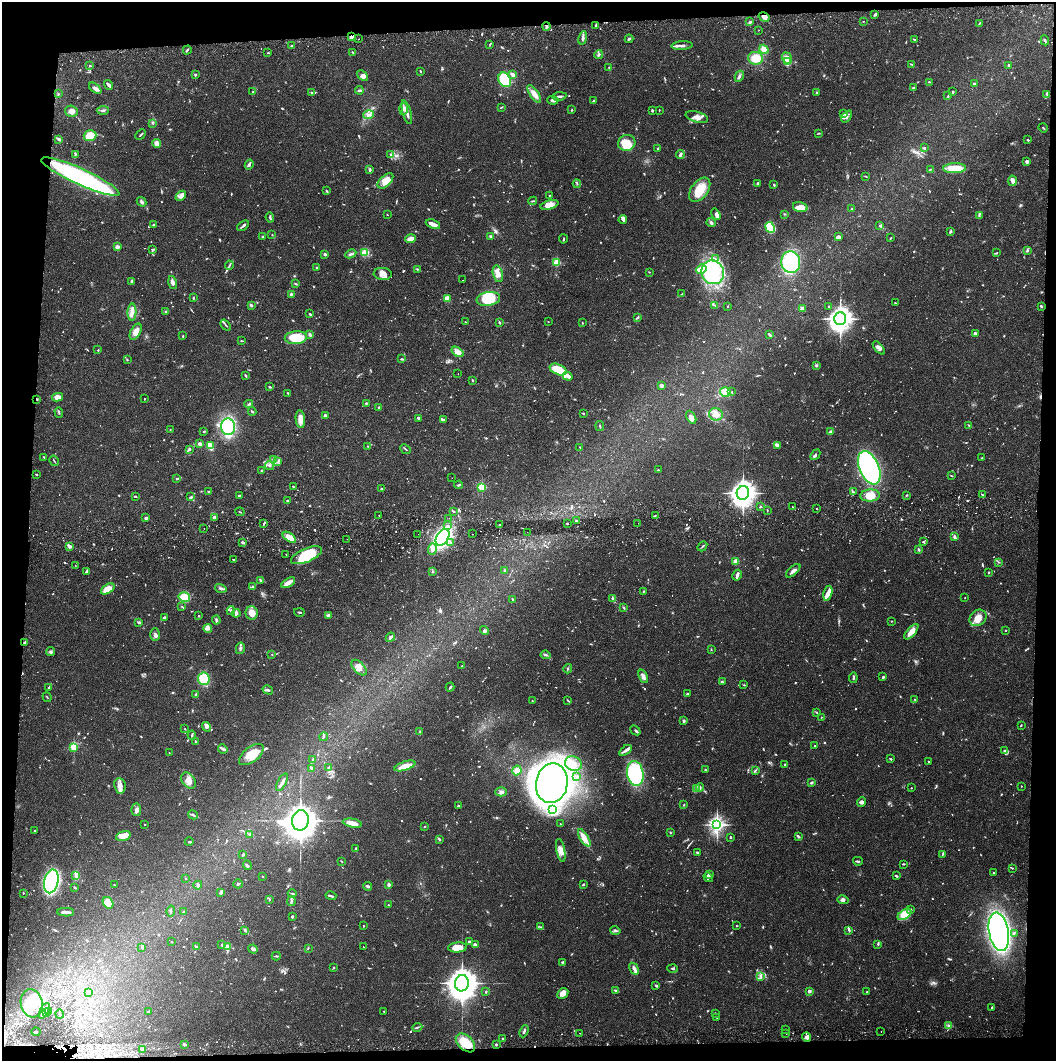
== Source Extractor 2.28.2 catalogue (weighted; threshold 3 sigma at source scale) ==
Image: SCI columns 7-4222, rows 65-4300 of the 4229 x 4358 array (HDU 1 of 3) = the unmasked area's bounding box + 8 px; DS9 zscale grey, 4 x 4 block average (1 PNG px = mean of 4 x 4 image px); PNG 1058 x 1063 px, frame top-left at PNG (2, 2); each listed source drawn as its Kron ellipse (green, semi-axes under 4 px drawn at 4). Shown black and unused: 8% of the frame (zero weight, under 2 of 3 exposures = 3% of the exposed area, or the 3 px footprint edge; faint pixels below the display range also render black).
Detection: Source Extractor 2.28.2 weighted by HDU 2 'WHT'. Background 0.068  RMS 0.0049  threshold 0.0221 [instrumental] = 3 sigma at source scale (4.5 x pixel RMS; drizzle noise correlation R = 1.50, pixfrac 1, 0.05/0.05 arcsec/px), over >= 5 px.
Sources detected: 1300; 33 too faint to see at this stretch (4 x 4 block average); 9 inside a brighter object's white glare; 10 cosmic-ray / hot-pixel residue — neither listed nor drawn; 34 coinciding with a brighter row at this scale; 80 inside a brighter listed object's ellipse — not listed separately; of the other 1134, all 500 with FLUX_AUTO >= 1.95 (the completeness limit of this list) listed and drawn (634 fainter detections not listed), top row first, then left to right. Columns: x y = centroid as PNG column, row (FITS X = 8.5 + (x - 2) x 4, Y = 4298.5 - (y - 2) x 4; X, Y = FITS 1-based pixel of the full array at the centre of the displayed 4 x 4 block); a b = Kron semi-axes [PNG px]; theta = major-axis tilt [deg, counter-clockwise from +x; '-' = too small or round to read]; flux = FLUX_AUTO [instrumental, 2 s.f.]
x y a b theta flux
875 14 4 2 - 4.9
764 17 6 4 -30 15
863 21 2 2 - 2.4
750 22 2 2 - 5.6
980 23 3 2 - 2.2
596 25 4 2 - 4.5
546 26 4 2 - 5.5
758 30 2 2 - 2
351 37 4 3 - 12
583 38 7 3 78 8.1
359 39 2 2 - 4.2
629 39 4 2 - 4.3
914 39 3 2 - 2.8
1045 40 5 2 - 4.5
490 44 3 2 - 2.1
291 46 2 2 - 2.9
682 46 10 3 4 9.7
764 49 5 4 - 22
187 50 4 2 - 3.4
352 52 3 2 - 2.2
268 53 3 2 - 2.5
599 54 4 2 - 7.2
756 58 7 6 - 61
787 58 6 5 - 21
787 62 3 2 - 97
911 64 4 2 - 3.4
1008 65 4 2 - 4
90 66 2 2 - 3.5
609 67 2 2 - 2.6
420 71 3 2 - 2.6
195 75 3 2 - 4.3
513 75 4 2 - 14
363 76 6 4 -42 11
739 76 6 3 62 7
505 80 8 6 -62 130
929 82 2 2 - 3.1
974 84 2 2 - 9.4
108 85 5 2 - 10
95 88 7 4 -40 9.1
913 88 3 3 - 3.3
359 90 4 2 - 7.1
953 91 2 2 - 3.1
252 92 3 2 - 3
817 92 3 2 - 2.7
312 93 3 2 - 2.3
58 94 3 2 - 2.2
534 94 10 4 -54 26
1047 94 3 2 - 4
559 96 7 2 9 6.1
948 96 3 2 - 2.8
553 100 6 3 -5 7.5
593 101 3 2 - 4
501 107 3 2 - 2.7
404 109 6 3 86 9.4
103 110 6 3 3 5.4
572 110 2 2 - 2.7
652 110 4 2 - 3.2
659 110 2 2 - 2.2
72 111 6 5 - 15
407 112 12 2 -74 17
844 114 4 3 - 5.5
368 115 5 4 - 12
847 116 7 2 49 7.1
697 117 11 5 -14 22
153 123 2 2 - 2.5
1043 128 5 2 - 2.3
818 133 4 2 - 2.6
141 135 6 2 44 4
90 136 6 5 - 66
59 139 4 2 - 7.6
1028 140 3 2 - 2.5
157 143 4 3 - 25
627 143 9 8 - 85
924 148 3 2 - 3.6
657 149 3 2 - 3.4
75 154 3 2 - 3.4
391 155 4 3 - 4.4
680 155 4 2 - 10
1027 161 3 2 - 12
249 164 5 2 - 9.3
954 168 11 5 1 68
930 169 3 2 - 2.5
370 170 3 2 - 5.8
866 176 2 2 - 2.3
80 177 43 8 -24 660
385 181 9 5 43 35
1012 181 5 3 - 13
758 183 2 2 - 7
577 184 4 2 - 3.1
774 185 3 2 - 3.1
700 190 14 8 53 72
326 191 2 2 - 2.8
550 195 3 2 - 1.9
181 196 6 4 43 11
533 201 4 2 - 4.9
142 202 5 3 - 6.5
549 205 9 4 15 27
800 207 7 5 -17 40
852 209 4 2 - 2.6
716 214 6 4 -58 10
784 214 3 2 - 2.2
387 215 2 2 - 2.5
979 216 3 2 - 3.2
270 217 5 2 - 5.8
623 220 4 4 - 8.7
711 223 5 3 - 6.8
433 224 7 2 -20 31
154 225 3 2 - 3.7
243 226 7 2 38 6.8
879 226 3 2 - 2.4
770 227 5 4 - 140
950 231 4 3 - 3.5
272 235 3 2 - 2
491 236 4 2 - 3.8
262 237 3 2 - 2.5
839 237 4 3 - 10
890 238 3 2 - 2.2
411 239 5 3 - 27
563 239 4 2 - 2.3
117 247 2 2 - 69
152 249 4 2 - 2.9
1027 250 4 2 - 4.7
364 252 3 2 - 51
996 253 3 2 - 3.3
325 254 2 2 - 7.7
351 254 6 3 26 6.6
715 259 2 2 - 2.7
791 262 11 9 -78 360
556 263 2 2 - 180
229 265 5 2 - 4.9
317 268 2 2 - 2.6
417 269 3 2 - 3.1
701 269 5 4 - 25
649 272 2 2 - 2.2
713 272 12 11 - 130
383 274 9 6 -5 20
498 274 8 5 -75 22
462 280 2 2 - 5.4
132 281 3 2 - 8.8
173 283 7 3 -75 12
296 284 3 2 - 2.7
291 294 3 3 - 5.4
682 294 3 2 - 2.6
193 298 4 2 - 3.4
447 299 4 3 - 36
488 299 12 7 9 130
895 303 3 2 - 3.5
251 305 3 2 - 7.1
715 305 4 2 - 3.9
728 306 2 2 - 8.1
1041 306 4 2 - 2.9
829 307 2 2 - 6
802 309 2 2 - 67
132 312 8 4 87 18
166 312 3 3 - 3.4
310 314 2 2 - 2.2
637 317 4 2 - 4.6
840 319 6 6 - 1700
465 322 2 2 - 4.2
499 322 3 2 - 3.7
548 322 2 2 - 2.8
582 323 3 2 - 2.3
226 325 6 2 -51 3.9
136 332 9 5 61 23
310 334 3 2 - 6.4
975 334 3 3 - 16
770 335 3 2 - 7.7
183 336 3 2 - 2.2
296 338 11 6 4 100
241 341 3 2 - 3.1
879 348 8 4 -47 12
98 350 2 2 - 4
458 352 6 3 -36 24
402 359 4 2 - 4.1
127 360 2 2 - 3.1
816 365 3 3 - 3.6
558 370 9 5 -23 68
458 374 2 2 - 2.4
245 375 4 2 - 2.9
568 376 5 3 - 17
472 380 2 2 - 3.4
661 386 2 2 - 16
270 387 3 2 - 3.1
725 392 5 5 - 18
732 392 2 2 - 2.3
288 393 3 2 - 4.2
57 397 5 4 - 21
37 399 2 2 - 3.1
144 399 2 2 - 2.3
366 403 2 2 - 3.8
249 404 4 3 - 4.8
379 407 2 2 - 2.9
252 411 4 2 - 4.1
59 412 5 2 - 3.6
584 414 2 2 - 2.3
716 414 7 6 - 24
325 415 3 2 - 4.8
691 417 7 3 -61 14
418 418 3 2 - 6.9
300 419 9 4 -84 24
443 420 4 2 - 3.4
969 425 2 2 - 2
600 426 5 2 - 2.6
228 427 8 7 - 220
170 430 2 2 - 2.2
204 431 2 2 - 2.8
830 432 3 2 - 10
199 444 4 3 - 7.9
777 445 4 2 - 17
210 446 4 2 - 41
367 446 3 2 - 2
580 447 3 2 - 3
189 449 4 3 - 5.7
405 449 6 2 -41 3.3
815 455 6 2 47 5.1
44 457 3 2 - 2
982 458 3 2 - 2.1
274 460 2 2 - 2.4
54 461 5 2 - 2.7
278 462 3 2 - 2.2
269 466 4 2 - 5.3
869 468 17 9 -67 760
261 470 2 2 - 2.1
658 470 2 2 - 2.2
36 474 3 2 - 2.1
951 476 4 2 - 2.7
177 478 3 2 - 3.2
452 478 2 2 - 2.5
459 485 4 2 - 3.6
293 486 2 2 - 2.8
482 487 2 2 - 260
381 489 2 2 - 4.2
209 492 3 2 - 3.5
853 492 3 2 - 2.5
743 493 7 6 - 2000
239 495 2 2 - 4.4
870 495 10 6 5 41
906 495 2 2 - 4.8
983 495 3 2 - 3.6
135 496 3 2 - 3.2
191 497 3 2 - 4.3
287 501 3 2 - 3
761 507 3 2 - 3.2
792 507 2 2 - 3.2
817 508 2 2 - 3
454 511 2 2 - 2.1
767 511 3 2 - 2
240 512 4 2 - 2.1
379 515 2 2 - 4.7
655 515 3 2 - 2.3
214 517 2 2 - 45
146 518 4 3 - 4.3
449 518 2 2 - 2
576 521 2 2 - 2.5
264 523 4 2 - 3.8
638 523 2 2 - 2
567 524 2 2 - 4.2
499 525 2 2 - 3.7
447 526 2 2 - 2.2
204 528 2 2 - 6.4
527 532 2 2 - 3
418 534 2 2 - 5
472 534 2 2 - 2.3
289 537 8 4 -35 34
443 537 9 6 58 540
954 537 4 2 - 7.6
347 539 2 2 - 2.1
243 542 3 2 - 12
923 542 3 2 - 3.7
450 543 2 2 - 4.4
702 546 5 2 - 3.5
69 547 4 3 - 5.7
432 549 6 4 86 15
919 550 2 2 - 12
286 554 2 2 - 3.2
306 555 16 7 23 140
233 560 2 2 - 2.8
736 561 3 3 - 27
999 562 3 2 - 2.5
75 565 2 2 - 2
505 570 3 2 - 4.7
87 571 4 2 - 7.6
433 571 4 2 - 3.4
793 571 9 2 41 13
989 573 2 2 - 2.8
737 575 6 3 59 6.7
260 580 3 2 - 4.6
288 583 7 2 31 31
253 587 3 2 - 5.6
221 588 6 3 -16 8
108 589 7 4 33 43
644 591 3 2 - 2.4
828 593 8 4 76 14
184 597 6 5 - 67
612 598 3 2 - 5.2
965 598 2 2 - 3.5
513 599 3 2 - 3.4
182 607 4 2 - 2.5
624 608 3 2 - 3.1
231 610 4 2 - 4.1
299 612 5 2 - 3.7
236 613 4 3 - 6.7
252 613 7 6 - 34
328 615 3 3 - 8.7
199 616 2 2 - 9.4
164 617 2 2 - 6.6
978 618 9 7 41 31
216 620 4 2 - 6.6
891 621 2 2 - 2
138 623 3 2 - 4.4
208 629 4 3 - 7.1
1005 630 2 2 - 6.2
484 631 5 3 - 5.8
911 632 9 3 50 36
155 635 6 4 89 9.4
390 637 5 2 - 7.9
25 642 3 2 - 5.1
240 648 6 2 77 5.3
711 650 2 2 - 2.1
51 651 4 2 - 4.3
272 654 2 2 - 2.4
546 655 5 2 - 4.9
462 666 2 2 - 2
359 668 9 5 -46 21
568 669 5 2 - 3.3
643 676 7 3 -69 15
883 677 3 2 - 5.2
853 678 5 2 - 4.9
204 679 6 5 - 95
722 681 3 2 - 2.2
744 685 3 2 - 2.4
49 687 4 2 - 4.9
450 687 4 2 - 4.8
268 690 5 2 - 5.2
687 694 3 2 - 3.2
196 695 4 2 - 3.9
47 697 5 2 - 2
532 700 2 2 - 2.6
567 700 3 2 - 2
915 700 3 2 - 2.2
817 713 4 2 - 2.5
821 717 2 2 - 2
684 721 4 3 - 3.7
1021 725 2 2 - 2.3
207 727 5 3 - 7
185 729 2 2 - 2.3
635 730 6 2 -41 6.6
420 732 3 2 - 2.9
192 735 4 2 - 3.6
323 737 4 2 - 4.4
195 741 3 2 - 2.6
815 746 4 2 - 4.1
74 747 2 2 - 220
223 749 5 3 - 7.1
625 750 7 2 36 13
1005 751 4 3 - 6
169 753 2 2 - 2.1
251 754 14 7 38 59
313 759 3 2 - 5.4
890 759 2 2 - 5.1
928 761 2 2 - 3
573 764 8 7 - 32
785 765 2 2 - 2.9
405 766 11 4 18 40
312 768 3 2 - 6.7
329 768 3 2 - 3.9
517 770 5 4 - 18
705 770 2 2 - 3.4
755 770 4 2 - 3
635 773 12 8 -80 380
577 776 2 2 - 2.3
188 781 9 6 -56 22
282 782 9 3 63 10
811 782 3 2 - 5.1
552 783 20 16 79 1900
120 786 8 5 -82 20
1021 786 2 2 - 2.3
700 787 4 2 - 4.4
911 788 2 2 - 2.1
696 789 2 2 - 2
501 792 6 4 0 8.4
861 802 5 4 - 8.6
684 805 2 2 - 2.4
458 806 2 2 - 3.6
136 810 6 5 - 12
553 810 2 2 - 3.9
193 815 5 2 - 4.5
300 820 10 8 78 7500
352 823 10 3 -11 32
144 824 2 2 - 2.4
560 824 2 2 - 3.5
717 825 3 3 - 1000
425 826 3 2 - 2.6
34 830 2 2 - 2.3
670 832 2 2 - 2.8
250 834 2 2 - 4.5
123 836 7 4 17 28
730 837 2 2 - 8.1
798 837 4 2 - 3.5
584 838 10 4 -58 34
440 839 3 2 - 4
189 842 4 2 - 2.5
356 848 2 2 - 3.3
561 850 11 4 -78 22
697 853 4 2 - 3.5
243 854 3 2 - 4.6
942 854 3 2 - 3.4
342 861 3 2 - 2
858 861 5 2 - 4.5
904 864 3 2 - 2.9
247 865 5 2 - 5.4
1012 868 2 2 - 2.3
994 872 2 2 - 2
709 874 3 2 - 2.3
76 875 3 3 - 5.6
262 876 2 2 - 2.3
896 876 3 2 - 6.6
708 877 5 3 - 11
185 878 2 2 - 2.1
51 881 12 7 77 580
238 884 4 2 - 4.6
389 884 2 2 - 43
114 885 3 2 - 2.1
198 885 4 3 - 4.8
583 885 2 2 - 6.1
367 886 4 2 - 7.6
74 887 3 2 - 3.6
221 892 4 3 - 6.7
23 893 2 2 - 2
292 893 4 2 - 3.5
331 896 5 2 - 5.1
269 900 3 2 - 2.2
843 900 6 4 -9 7.4
291 901 5 2 - 7.7
108 903 6 5 - 73
388 905 2 2 - 2.4
911 909 3 2 - 2.8
171 911 5 2 - 3.6
66 912 8 2 -2 16
184 912 2 2 - 2.9
905 914 7 4 34 54
292 917 2 2 - 4.5
363 926 2 2 - 2.6
737 926 2 2 - 2
541 927 4 2 - 4.3
245 930 2 2 - 2.4
849 930 3 2 - 3.7
615 931 5 2 - 4.9
999 932 19 10 -80 1300
1014 933 4 2 - 3.6
171 942 2 2 - 2.1
469 942 4 2 - 4
878 944 3 2 - 3.4
222 945 2 2 - 6.1
475 945 3 2 - 8.2
196 946 2 2 - 5.2
142 947 3 2 - 3.2
228 947 2 2 - 79
363 947 2 2 - 2
457 947 9 5 5 32
308 948 3 2 - 2.8
253 949 5 3 - 10
276 956 4 2 - 4.6
563 962 2 2 - 4.8
333 968 2 2 - 2.8
673 968 5 2 - 3.4
634 969 6 3 -57 11
761 977 3 2 - 3.2
462 983 8 7 - 4900
655 985 4 2 - 3.2
616 991 4 2 - 5
809 991 2 2 - 34
486 992 2 2 - 2.6
867 992 2 2 - 4
88 993 2 2 - 6.9
563 993 6 5 - 21
32 1003 14 11 -80 130
991 1007 2 2 - 2.8
44 1011 9 2 62 53
384 1011 2 2 - 2.2
49 1012 2 2 - 3.8
148 1012 3 2 - 2
47 1013 3 2 - 2.9
715 1013 2 2 - 2.7
60 1014 4 2 - 4.7
717 1017 2 2 - 2
948 1026 2 2 - 3.9
417 1027 5 2 - 3.6
786 1030 2 2 - 2.6
524 1031 6 2 67 6.5
881 1031 2 2 - 3.5
36 1032 4 2 - 5.4
580 1033 2 2 - 3
786 1034 2 2 - 3
807 1037 5 3 - 10
503 1039 2 2 - 4.8
465 1043 11 7 -43 64
496 1044 2 2 - 4
184 1045 3 2 - 4.8
143 1049 3 2 - 4.4
Overlapping masked pixels (flux is a lower limit): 4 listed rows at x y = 764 17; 546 26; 351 37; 37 399
Diffuse or blended objects may show on this block-average render without a row.